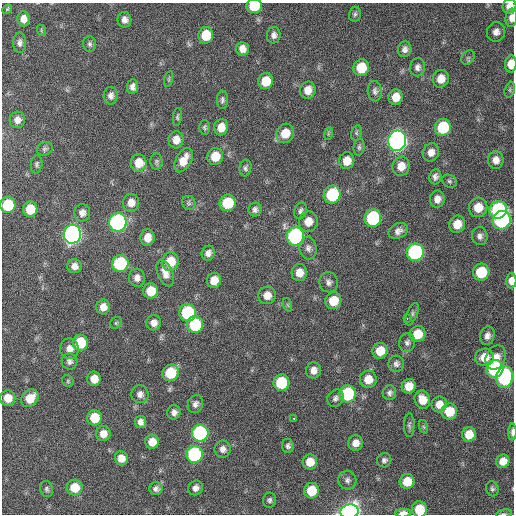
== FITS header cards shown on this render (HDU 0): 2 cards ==
NAXIS1  =                  512 / Axis length
NAXIS2  =                  512 / Axis length

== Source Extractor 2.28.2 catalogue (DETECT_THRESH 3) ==
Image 512 x 512 px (HDU 0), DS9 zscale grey, 1 PNG px = 1 image px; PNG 516 x 516 px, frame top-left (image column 1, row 512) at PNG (2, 3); each listed source drawn as its Kron ellipse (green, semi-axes under 4 px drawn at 4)
Background 399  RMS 11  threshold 32.2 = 3 sigma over >= 5 px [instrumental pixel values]
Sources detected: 160; all 160 listed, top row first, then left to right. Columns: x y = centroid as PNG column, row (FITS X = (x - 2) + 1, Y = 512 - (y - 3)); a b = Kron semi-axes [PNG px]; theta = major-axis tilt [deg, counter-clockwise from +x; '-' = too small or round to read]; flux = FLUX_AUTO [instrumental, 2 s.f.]
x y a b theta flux
254 6 8 7 - 22000
509 6 7 6 - 5500
7 9 5 4 - 830
355 14 7 5 77 1600
511 18 9 6 85 4300
24 19 7 6 - 5100
124 20 8 7 - 3600
41 30 6 3 -72 760
496 32 10 9 - 4200
206 35 8 7 - 17000
274 35 8 7 - 3200
20 43 10 6 87 2700
90 44 8 6 -87 1800
242 49 7 6 - 4900
405 49 8 6 75 3000
468 58 8 6 52 1800
511 64 8 6 86 10000
417 67 9 7 77 2900
361 68 8 7 - 21000
169 79 8 3 77 940
441 79 9 8 - 8800
266 81 8 7 - 14000
132 87 7 5 81 3300
308 90 8 8 - 7000
510 90 8 5 72 1400
375 91 10 7 -84 2600
111 96 9 7 88 3300
396 97 7 7 - 8200
222 100 9 5 87 1900
177 117 9 4 83 1300
17 120 8 7 - 4300
205 127 7 5 89 1400
221 127 8 7 - 7900
443 127 9 8 - 35000
285 133 10 8 64 13000
356 133 8 5 74 1300
328 134 6 4 72 980
176 140 8 7 - 6100
397 141 10 9 - 450000
359 147 8 5 84 1600
45 149 8 6 27 1700
431 152 9 8 - 5200
215 156 8 8 - 14000
183 160 13 7 61 9300
496 160 9 8 - 5300
347 161 8 7 - 9400
156 162 8 6 -85 1600
139 163 8 8 - 12000
37 164 9 5 83 1600
401 166 10 8 77 7800
245 168 8 6 83 1800
435 177 7 6 - 2600
449 181 8 6 -31 1600
332 195 9 8 - 49000
437 199 8 7 - 4800
131 203 9 8 - 6700
189 203 7 6 - 1800
228 203 8 8 - 29000
8 205 8 7 - 32000
478 207 10 9 - 13000
30 209 8 7 - 16000
255 210 7 6 - 2500
498 210 9 8 - 93000
301 211 8 6 73 2300
82 213 8 8 - 4000
373 218 9 8 - 74000
502 220 9 8 - 120000
308 221 10 9 - 8800
118 222 9 8 - 200000
457 224 8 8 - 11000
398 231 10 7 26 3800
72 234 9 8 - 340000
295 236 9 8 - 140000
480 236 9 8 - 3200
147 238 8 7 - 7000
308 248 11 8 -82 3700
415 252 9 8 - 110000
208 253 7 6 - 3600
170 262 9 8 - 17000
120 263 8 8 - 55000
74 266 7 7 - 4100
481 272 8 8 - 29000
165 273 14 7 -68 6100
299 273 8 8 - 8200
137 278 9 8 - 4200
214 280 7 7 - 9200
511 281 8 5 88 7000
329 282 10 9 - 3300
151 291 8 7 - 14000
267 295 9 8 - 6700
333 301 8 8 - 15000
288 305 7 4 -71 1100
103 307 7 7 - 6300
188 313 8 8 - 58000
412 314 12 5 67 2000
407 319 3 2 - 6300
116 323 6 5 - 1100
154 323 7 7 - 4500
195 325 8 8 - 41000
417 334 8 7 - 13000
487 336 9 7 75 3900
407 342 9 8 - 2500
80 343 8 7 - 27000
69 349 10 9 - 5400
380 351 8 7 - 13000
484 357 9 8 - 11000
496 358 13 9 66 8100
69 361 8 8 - 2600
396 364 8 8 - 2700
495 369 9 8 - 82000
313 370 8 7 - 5300
171 373 9 7 52 29000
504 377 11 8 81 90000
94 379 7 6 - 8600
368 379 8 8 - 10000
68 381 6 5 - 1100
281 383 8 8 - 41000
409 386 7 7 - 10000
389 393 7 6 - 2400
140 394 9 8 - 3700
347 394 8 8 - 61000
8 398 8 7 - 10000
30 398 9 7 43 13000
335 398 9 7 57 2700
422 400 9 7 -69 10000
195 404 9 7 64 3000
439 404 8 7 - 7500
174 412 7 6 - 3300
449 412 8 8 - 16000
95 418 7 7 - 17000
294 418 3 3 - 2400
140 422 6 5 - 3500
409 425 12 5 89 2000
424 427 7 4 -70 1100
512 432 8 3 89 2800
200 433 8 8 - 120000
103 434 7 7 - 6300
469 434 7 7 - 11000
152 442 7 7 - 9000
356 443 8 7 - 5800
288 446 7 6 - 2100
223 449 8 8 - 3800
194 454 8 8 - 91000
121 458 7 6 - 7300
384 460 7 6 - 2300
503 461 7 6 - 7300
310 462 7 7 - 11000
347 480 9 9 - 3000
407 481 7 7 - 12000
75 488 8 8 - 16000
195 488 7 7 - 3600
47 489 8 6 -76 1700
156 489 7 6 - 2400
492 489 8 6 -72 1600
312 491 8 7 - 19000
269 500 7 6 - 2000
419 509 8 7 - 18000
350 512 9 7 11 420000
403 513 8 4 2 6400
504 514 8 4 8 1000
At the frame edge (FLAGS 8, measured only in part): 11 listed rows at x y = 254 6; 509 6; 511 18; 511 64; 8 205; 511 281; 512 432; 419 509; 350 512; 403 513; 504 514